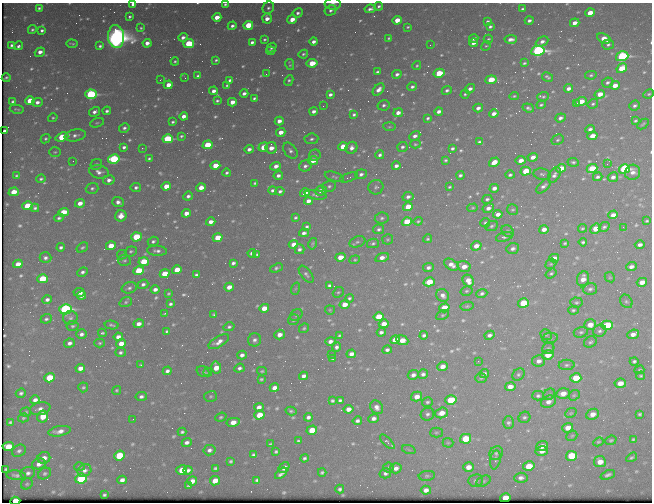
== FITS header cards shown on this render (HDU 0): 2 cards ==
NAXIS1  =                  650 / Width of table row in bytes
NAXIS2  =                  500 / Number of rows in table

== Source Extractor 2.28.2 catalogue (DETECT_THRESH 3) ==
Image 650 x 500 px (HDU 0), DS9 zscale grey, 1 PNG px = 1 image px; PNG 654 x 504 px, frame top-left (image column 1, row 500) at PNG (2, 3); each listed source drawn as its Kron ellipse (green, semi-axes under 4 px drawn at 4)
Background 441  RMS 2.2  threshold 6.51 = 3 sigma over >= 5 px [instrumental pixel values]
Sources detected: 688; of the 688, the 500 brightest by FLUX_AUTO listed and drawn (188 fainter detections omitted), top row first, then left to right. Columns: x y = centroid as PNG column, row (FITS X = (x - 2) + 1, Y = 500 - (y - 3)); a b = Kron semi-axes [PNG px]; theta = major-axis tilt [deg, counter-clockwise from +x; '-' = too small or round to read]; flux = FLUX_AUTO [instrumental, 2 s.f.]
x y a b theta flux
133 4 4 3 - 540
225 4 4 3 - 270
333 4 8 6 1 460
379 6 4 3 - 290
39 8 4 3 - 300
268 8 6 5 - 410
370 9 5 3 - 520
522 9 3 3 - 290
330 10 6 5 - 430
298 13 5 4 - 430
590 13 5 4 - 2400
129 16 3 3 - 270
217 17 4 4 - 1600
267 19 5 5 - 1200
292 19 5 4 - 1700
397 20 5 4 - 2200
529 20 4 3 - 430
488 21 4 3 - 290
575 23 5 3 - 1100
248 25 5 4 - 7100
232 26 4 3 - 470
408 27 3 3 - 200
490 27 4 3 - 320
141 28 4 3 - 220
32 29 4 4 - 290
42 30 4 3 - 350
116 37 11 8 -86 150000
183 37 4 4 - 620
389 38 4 3 - 220
474 38 4 3 - 570
604 38 7 4 -24 1800
265 39 3 3 - 240
488 39 5 3 - 190
511 39 6 3 5 800
542 41 6 4 28 670
252 42 4 3 - 530
314 42 4 3 - 650
147 43 4 4 - 1000
473 43 4 3 - 620
72 44 5 2 - 200
189 44 5 4 - 7200
608 44 6 5 - 360
12 45 4 3 - 380
430 45 2 2 - 310
19 46 4 3 - 490
100 46 4 3 - 360
486 46 5 4 - 210
271 48 5 4 - 280
271 51 4 4 - 320
538 51 7 5 9 39000
40 52 5 4 - 1000
303 54 5 4 - 260
622 56 6 4 16 26000
216 60 4 3 - 250
175 61 4 3 - 250
312 63 5 4 - 3400
524 63 4 3 - 230
290 64 6 3 -78 210
417 65 4 3 - 200
622 68 5 4 - 4100
377 72 3 3 - 310
439 73 5 4 - 5200
266 74 3 2 - 310
397 74 5 4 - 530
591 75 6 4 11 260
198 76 4 3 - 380
547 77 6 3 -30 290
6 78 4 3 - 240
185 78 3 2 - 250
160 80 3 2 - 210
230 80 4 3 - 390
491 80 5 4 - 4200
289 81 6 3 65 300
607 82 6 4 26 370
168 85 4 4 - 2500
227 85 3 3 - 190
615 85 5 4 - 1500
412 87 4 3 - 400
568 88 4 4 - 750
470 89 5 3 - 590
378 90 7 4 49 940
447 90 5 4 - 360
214 91 4 3 - 790
244 93 4 3 - 610
91 94 5 4 - 20000
330 94 4 3 - 490
465 94 4 3 - 240
600 94 5 4 - 1700
649 94 5 3 - 220
514 96 5 4 - 210
543 97 6 4 19 310
254 98 4 3 - 280
13 101 4 3 - 310
30 101 5 4 - 4100
217 101 3 3 - 270
581 101 6 4 17 2300
37 102 5 4 - 660
232 102 4 4 - 1300
577 104 4 2 - 400
593 104 5 4 - 270
384 105 6 5 - 390
541 105 4 3 - 260
323 106 2 2 - 250
635 106 6 5 - 400
478 108 5 3 - 670
528 108 6 4 -19 360
17 109 7 3 -10 240
107 111 4 4 - 420
314 111 4 3 - 670
439 111 4 3 - 720
94 112 6 4 31 610
398 113 5 4 - 920
494 114 5 4 - 850
354 115 4 3 - 330
184 116 4 3 - 940
53 118 5 4 - 220
428 118 4 3 - 280
560 118 5 4 - 520
279 121 4 4 - 980
636 121 4 3 - 260
173 122 4 3 - 280
97 123 7 4 20 250
643 124 6 3 41 220
389 127 6 4 -5 200
124 128 5 4 - 420
590 129 5 4 - 480
5 131 4 3 - 290
281 132 5 4 - 1200
75 135 10 6 11 690
181 136 4 3 - 230
415 136 6 4 30 610
592 136 5 4 - 1700
62 137 7 4 20 4700
46 139 5 4 - 290
168 139 5 4 - 13000
311 139 7 5 6 390
557 140 6 5 - 290
479 142 3 3 - 270
415 144 5 4 - 200
207 145 5 4 - 4700
124 147 4 3 - 440
263 147 5 4 - 2100
343 147 5 4 - 3400
402 147 5 5 - 390
142 148 2 2 - 970
271 148 6 5 - 1400
352 148 6 5 - 770
452 148 4 3 - 330
249 149 5 4 - 640
290 151 9 6 -51 520
55 152 6 5 - 230
315 155 6 5 - 270
380 155 4 4 - 420
533 157 5 4 - 950
149 158 3 3 - 230
114 159 6 4 9 15000
313 160 5 4 - 2200
446 160 3 3 - 230
521 160 5 4 - 1200
73 161 2 2 - 230
494 162 5 4 - 1900
573 162 6 4 -7 310
96 164 6 5 - 320
607 164 2 2 - 390
215 165 5 4 - 2400
276 166 5 4 - 840
305 166 6 5 - 520
396 166 4 3 - 600
561 168 5 4 - 2000
592 169 5 4 - 6000
624 169 5 4 - 24000
526 171 5 4 - 3900
99 172 10 6 -12 780
633 172 8 7 - 860
227 173 4 3 - 300
361 174 6 5 - 500
542 174 9 5 -8 400
16 175 4 4 - 220
460 175 4 3 - 350
510 175 4 4 - 330
554 175 8 5 59 580
278 176 4 3 - 560
334 177 10 4 -16 310
349 177 9 3 20 200
598 177 5 4 - 350
613 177 5 4 - 590
41 179 5 4 - 340
109 180 6 4 8 660
255 183 4 3 - 240
166 186 5 4 - 2300
329 186 7 5 20 350
543 186 9 5 46 540
136 187 5 4 - 420
376 187 7 7 - 400
449 187 4 3 - 210
92 188 6 5 - 370
201 188 5 4 - 1600
494 188 4 4 - 860
272 190 4 3 - 410
280 191 4 4 - 390
321 191 6 5 - 980
14 192 5 4 - 2400
305 193 5 4 - 1800
316 195 11 4 -10 440
188 196 5 4 - 490
408 197 6 4 28 490
487 199 5 4 - 330
308 201 4 4 - 830
118 202 6 5 - 690
80 203 5 4 - 1100
27 206 5 4 - 5100
408 207 5 4 - 2800
35 208 4 4 - 310
473 208 5 4 - 200
488 208 6 4 30 760
513 210 5 5 - 250
63 212 5 4 - 3600
186 213 4 4 - 1300
498 214 5 4 - 840
613 215 5 4 - 1100
121 216 6 5 - 1600
59 218 5 4 - 350
295 218 4 3 - 250
382 218 7 5 9 370
418 221 4 4 - 210
647 221 4 3 - 210
211 222 4 4 - 1100
407 222 5 4 - 6300
485 223 5 4 - 290
492 226 6 5 - 310
307 227 4 3 - 310
604 227 6 4 41 310
623 227 2 2 - 440
582 228 4 4 - 190
379 229 5 5 - 360
544 229 5 4 - 960
596 229 5 4 - 2700
508 231 7 5 -43 310
304 233 5 3 - 510
136 237 5 4 - 5700
504 237 8 4 15 350
218 238 5 4 - 3900
388 239 5 5 - 190
428 239 4 4 - 240
153 241 5 4 - 360
357 242 8 5 20 370
583 242 4 3 - 280
373 243 6 4 14 320
565 243 4 3 - 210
293 244 5 4 - 1400
313 244 6 3 76 230
640 245 5 3 - 630
111 246 5 4 - 2700
476 246 5 4 - 1500
61 247 4 3 - 410
82 248 6 4 32 290
513 248 6 5 - 550
300 249 5 5 - 490
131 251 6 5 - 250
157 251 10 5 -4 590
252 253 4 4 - 600
257 254 4 3 - 250
122 255 5 4 - 200
340 257 5 4 - 2300
382 257 7 4 18 1000
45 258 6 5 - 490
554 258 5 4 - 930
124 260 7 5 -7 290
355 260 5 4 - 210
144 262 5 4 - 4300
233 263 4 3 - 420
18 264 5 4 - 1600
551 264 6 4 41 210
451 265 8 5 -32 1000
464 266 6 5 - 1400
631 267 5 4 - 660
276 268 7 4 19 350
428 268 5 4 - 540
177 270 5 4 - 3000
139 271 5 4 - 6600
83 272 5 4 - 420
551 273 6 4 35 250
165 274 5 4 - 3400
306 274 10 5 -52 440
196 275 4 3 - 330
610 277 5 4 - 200
43 279 5 4 - 6500
583 279 7 6 - 1400
468 281 6 5 - 1300
429 282 5 4 - 4100
642 282 5 4 - 1400
143 284 5 4 - 460
329 285 4 3 - 350
229 287 5 4 - 1200
129 288 8 5 15 440
155 289 4 4 - 720
295 289 6 4 71 210
590 289 7 5 14 410
466 291 6 4 16 230
79 292 5 4 - 800
338 292 6 5 - 230
168 294 3 3 - 200
482 294 5 4 - 370
81 295 4 3 - 700
443 295 7 6 - 700
349 298 4 4 - 270
47 300 5 4 - 510
626 301 7 6 - 330
126 302 6 5 - 270
576 302 6 5 - 310
523 303 5 4 - 6500
171 304 4 3 - 350
345 304 5 4 - 1500
467 306 7 4 9 220
264 308 5 4 - 2100
444 308 5 4 - 4300
65 309 6 5 - 34000
330 310 5 5 - 190
573 310 5 4 - 250
165 313 4 3 - 270
214 315 3 3 - 210
296 315 7 5 40 330
442 315 7 4 27 250
379 317 5 4 - 4200
70 318 7 7 - 450
46 319 5 4 - 340
294 320 6 5 - 360
139 324 5 4 - 960
384 324 5 4 - 1600
112 325 7 3 -11 270
590 325 6 5 - 1500
607 325 6 4 1 11000
73 326 6 5 - 310
229 327 5 4 - 330
304 328 5 4 - 220
167 331 4 3 - 270
600 331 7 6 - 530
381 332 4 3 - 420
581 332 7 5 16 330
102 333 4 3 - 270
81 334 5 4 - 550
633 334 6 4 22 970
279 335 5 4 - 1000
424 335 4 3 - 400
489 335 5 4 - 480
546 335 6 5 - 240
339 336 3 3 - 210
118 337 4 4 - 880
550 338 8 5 10 350
255 340 7 6 - 540
395 340 5 4 - 2100
402 340 6 5 - 1800
330 341 5 4 - 700
219 342 11 5 31 1000
590 342 7 5 30 330
69 343 5 4 - 580
100 343 5 4 - 250
121 344 5 4 - 1600
337 347 4 4 - 480
548 348 6 5 - 290
387 350 4 3 - 490
120 352 5 4 - 350
331 354 2 2 - 370
351 354 5 4 - 960
242 355 5 4 - 620
548 355 6 4 11 2200
333 359 3 3 - 220
478 361 2 2 - 410
539 361 7 5 12 740
634 361 4 3 - 320
141 365 3 3 - 300
567 365 8 5 2 380
442 366 5 4 - 1100
216 367 6 5 - 2200
80 368 5 4 - 1200
239 368 5 4 - 420
639 370 5 3 - 200
167 371 4 4 - 540
262 371 5 3 - 200
203 372 7 5 -31 290
208 372 4 3 - 270
423 374 5 5 - 430
484 374 5 3 - 470
518 374 7 5 44 330
413 375 6 4 25 670
303 376 4 4 - 670
641 376 4 3 - 200
50 378 5 4 - 5200
481 378 5 4 - 250
576 378 5 4 - 4100
261 379 4 3 - 230
620 383 6 4 7 1600
83 387 5 5 - 270
510 387 5 4 - 1300
274 388 5 4 - 1200
117 390 5 4 - 220
21 393 5 4 - 360
563 393 7 5 13 1500
549 394 6 5 - 240
574 395 6 5 - 260
211 396 6 5 - 250
538 396 5 5 - 340
141 397 6 4 8 440
417 397 5 5 - 1400
35 400 5 4 - 730
340 400 4 3 - 300
451 400 6 4 15 6000
332 401 3 3 - 250
427 402 5 4 - 290
548 402 8 5 24 790
259 407 5 4 - 810
377 407 7 6 - 780
40 409 10 6 11 740
348 409 5 4 - 1000
291 411 5 3 - 250
26 412 5 4 - 210
441 413 6 5 - 1700
571 413 6 4 22 200
427 414 7 6 - 430
593 414 6 5 - 1200
640 414 3 3 - 230
259 415 5 4 - 3000
43 417 6 5 - 3100
221 417 6 4 20 270
308 417 4 3 - 460
524 417 6 5 - 330
23 418 5 4 - 230
374 418 5 4 - 610
133 419 3 2 - 270
357 421 5 4 - 480
10 422 4 3 - 280
233 422 6 4 11 1600
508 423 6 5 - 350
568 428 5 4 - 1300
312 430 5 4 - 3000
59 431 11 5 10 1000
182 432 4 4 - 340
436 433 6 5 - 230
572 436 6 4 41 210
466 439 5 5 - 5300
633 439 4 3 - 220
611 440 6 4 22 210
298 441 4 3 - 230
187 442 5 4 - 590
387 442 9 4 -46 300
598 442 5 4 - 220
448 443 5 5 - 200
270 444 3 3 - 210
8 446 6 4 6 2900
542 446 6 5 - 1300
209 450 6 5 - 530
409 450 7 4 -19 240
19 451 7 5 30 460
276 451 4 3 - 250
542 451 6 5 - 990
496 453 7 6 - 350
253 455 4 3 - 310
119 456 5 5 - 7200
572 456 6 5 - 7900
632 457 6 3 35 270
44 458 6 5 - 1000
305 458 4 3 - 300
495 460 9 5 80 530
231 461 3 3 - 260
600 462 6 5 - 1800
39 464 7 5 17 940
529 466 5 4 - 3200
79 467 5 4 - 190
388 467 5 5 - 230
468 467 5 5 - 1300
215 468 3 3 - 270
284 468 6 4 51 1200
396 468 6 5 - 750
6 469 3 3 - 200
84 470 7 6 - 600
182 470 5 4 - 2600
188 470 4 4 - 490
322 472 4 3 - 260
28 473 7 6 - 560
45 473 7 5 31 350
281 473 7 3 40 590
385 473 6 5 - 430
16 475 10 4 -5 490
608 475 8 4 21 430
427 476 8 5 6 290
521 478 7 5 3 530
81 479 6 5 - 15000
122 480 4 4 - 780
257 480 4 4 - 320
192 481 5 4 - 1000
215 481 5 4 - 1800
476 481 7 6 - 390
484 481 7 5 27 250
27 484 6 5 - 240
188 486 3 3 - 240
340 489 4 4 - 320
426 490 5 4 - 890
104 495 3 3 - 270
505 498 5 4 - 3100
15 501 5 3 - 8700
At the frame edge (FLAGS 8, measured only in part): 4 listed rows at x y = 133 4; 225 4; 333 4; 15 501
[188 fainter detections neither listed nor drawn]